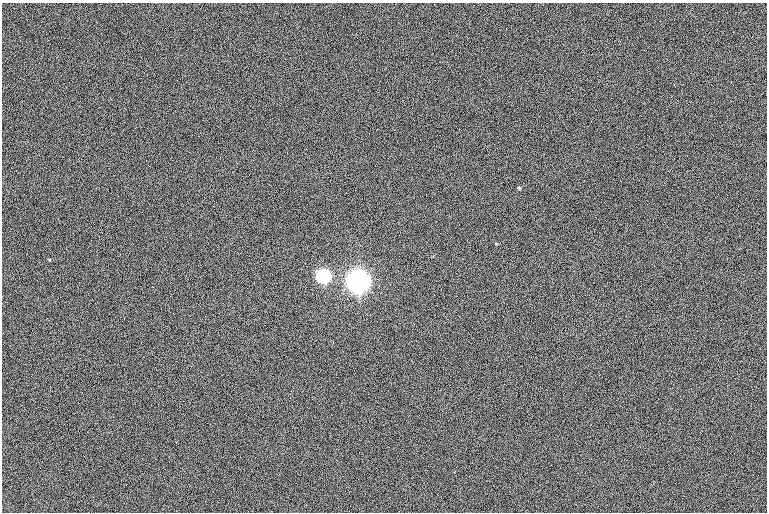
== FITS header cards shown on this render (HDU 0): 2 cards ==
NAXIS1  =                 765  / length of data axis 1
NAXIS2  =                 510  / length of data axis 2

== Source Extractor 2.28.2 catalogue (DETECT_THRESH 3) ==
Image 765 x 510 px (HDU 0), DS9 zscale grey, 1 PNG px = 1 image px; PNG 769 x 514 px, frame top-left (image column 1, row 510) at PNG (2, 3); no overlay
Background 3.07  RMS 12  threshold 37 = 3 sigma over >= 5 px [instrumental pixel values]
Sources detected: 4; all 4 listed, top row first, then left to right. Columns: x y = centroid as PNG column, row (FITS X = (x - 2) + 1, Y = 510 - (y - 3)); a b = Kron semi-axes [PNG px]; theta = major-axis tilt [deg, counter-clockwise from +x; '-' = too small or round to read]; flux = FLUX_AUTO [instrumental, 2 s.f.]
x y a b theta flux
519 188 5 4 - 8.6e+02
49 259 3 3 - 1.4e+03
324 277 7 7 - 2.3e+05
359 282 8 7 - 1.4e+06